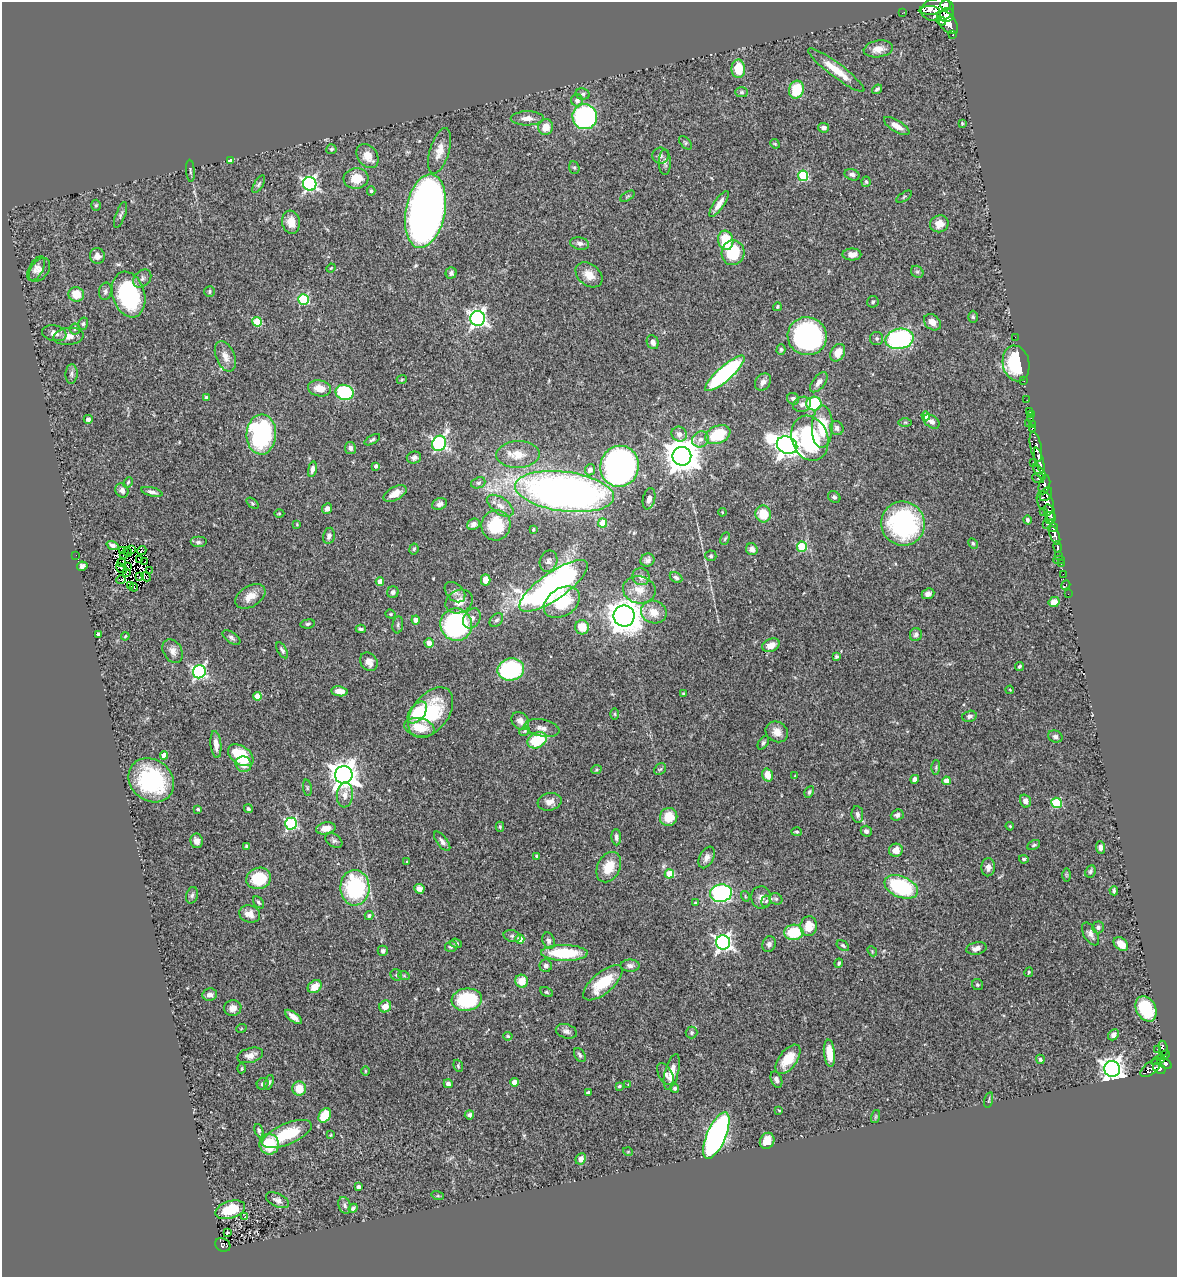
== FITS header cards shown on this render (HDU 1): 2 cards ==
NAXIS1  =                 1175
NAXIS2  =                 1275

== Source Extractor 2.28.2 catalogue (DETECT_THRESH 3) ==
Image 1175 x 1275 px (HDU 1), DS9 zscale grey, 1 PNG px = 1 image px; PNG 1179 x 1279 px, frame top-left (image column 1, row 1275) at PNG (2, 2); each listed source drawn as its Kron ellipse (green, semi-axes under 4 px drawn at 4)
Background 0.587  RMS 0.039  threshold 0.116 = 3 sigma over >= 5 px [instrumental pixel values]
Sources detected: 408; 7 with non-positive FLUX_AUTO (blend fragments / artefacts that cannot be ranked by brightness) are neither listed nor drawn; the other 401 listed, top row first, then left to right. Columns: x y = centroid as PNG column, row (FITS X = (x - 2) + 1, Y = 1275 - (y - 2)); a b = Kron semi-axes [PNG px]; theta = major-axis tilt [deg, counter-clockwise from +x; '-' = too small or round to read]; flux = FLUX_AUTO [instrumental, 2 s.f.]
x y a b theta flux
945 5 5 5 - 480
929 10 10 4 -1 470
937 10 16 11 7 2400
902 13 2 2 - 5.2
947 15 7 6 - 620
941 21 5 3 - 290
948 22 13 7 -52 1300
953 35 3 3 - 52
878 49 15 8 8 27
738 69 9 6 -89 62
836 70 35 7 -37 51
877 89 5 3 - 4.9
796 90 9 7 73 81
742 92 6 5 - 4.9
583 94 7 5 -12 5.7
577 100 6 6 - 10
585 117 12 12 - 380
527 118 16 7 1 20
962 123 3 3 - 2.3
897 126 14 5 -31 22
546 127 8 7 - 32
824 128 5 5 - 8.6
685 143 8 5 -46 4.6
775 144 5 4 - 3.1
331 149 5 5 - 4.3
439 151 23 9 74 32
368 156 13 9 -54 36
660 156 8 8 - 8.5
230 160 4 3 - 3.6
665 162 13 6 90 8.9
574 168 6 5 - 4.1
190 171 11 3 -86 4.4
852 175 8 5 -19 8.4
803 176 5 5 - 140
356 179 12 10 5 48
866 182 5 4 - 3.9
259 184 10 4 59 5.4
310 184 7 6 - 560
371 191 4 4 - 4
627 196 8 3 31 3.6
904 197 9 3 33 3.3
719 204 15 5 54 21
96 205 5 4 - 3.8
425 211 37 19 79 2500
120 215 14 5 69 7
291 222 11 9 -83 31
939 224 9 8 - 23
726 240 10 7 -82 78
580 243 9 6 -12 10
733 253 12 11 - 100
852 254 9 6 1 17
97 256 8 7 - 18
331 268 4 3 - 2.4
36 269 13 7 62 14
40 270 13 8 53 14
917 272 6 5 - 5.7
451 273 6 5 - 6.9
589 275 15 11 -40 30
142 278 10 7 45 10
105 291 9 6 79 7.2
210 292 5 5 - 4.2
76 294 8 7 - 48
129 294 23 16 -74 310
303 299 5 5 - 210
873 302 6 5 - 5.2
777 307 4 4 - 3.5
973 317 6 5 - 4
478 318 7 7 - 930
257 322 5 4 - 100
932 322 9 7 -41 19
83 324 6 4 74 5.5
75 329 5 5 - 4.7
54 333 12 7 -11 14
69 336 15 8 5 20
807 336 19 19 - 510
1015 337 2 2 - 58
877 338 6 6 - 6.9
900 339 14 10 11 370
653 342 7 5 -65 13
781 349 5 4 - 4.9
838 353 9 7 62 34
225 356 16 9 -67 23
1016 363 18 13 -80 180
725 373 25 7 41 400
72 374 10 6 87 7.5
402 379 5 3 - 2.4
1024 381 3 2 - 4.8
763 382 9 7 52 13
819 382 12 6 52 14
320 388 11 8 -11 32
345 392 9 7 -20 190
206 397 3 3 - 4.7
793 399 6 5 - 8.8
1027 400 2 2 - 5
814 403 7 7 - 170
802 404 9 7 25 10
1030 412 3 2 - 3.5
1031 415 3 2 - 4
926 416 4 4 - 30
1031 418 3 2 - 2.1
88 419 4 4 - 11
931 421 9 6 -36 8.8
905 422 7 4 0 3.9
1028 423 3 2 - 20
1032 424 3 2 - 7.5
822 427 21 10 89 87
837 428 7 6 - 10
1032 428 3 2 - 2.9
261 434 20 15 87 360
679 434 8 7 - 15
718 435 13 8 23 110
810 438 23 18 -70 300
700 439 8 7 - 13
372 440 8 4 30 5.2
439 443 8 6 62 590
787 445 10 8 -24 2500
1036 447 15 5 -79 370
350 448 6 5 - 8.8
518 454 22 13 2 48
682 456 9 9 - 5500
414 457 7 6 - 8.4
1039 460 13 3 -74 410
1033 462 2 2 - 15
376 466 4 3 - 7.1
619 466 20 19 - 990
312 469 8 4 80 8.4
590 470 6 5 - 13
1039 472 9 4 -51 180
1038 478 6 5 - 110
128 482 5 3 - 3.3
478 483 7 5 20 6.2
1044 485 9 5 75 300
122 490 7 6 - 11
152 492 11 4 -14 9.5
564 492 50 19 -7 1800
395 493 12 6 28 25
1046 494 8 5 52 200
834 497 6 5 - 5.7
649 499 11 6 78 15
1045 502 12 7 -62 400
252 503 7 3 -37 3.3
440 504 8 5 22 9.4
500 506 15 8 -34 20
327 509 6 5 - 11
722 512 4 3 - 2
1043 512 2 2 - 9.6
1049 512 8 5 -76 610
279 514 5 3 - 2.5
763 514 8 8 - 51
1051 519 6 3 44 330
1027 520 4 4 - 4.6
603 523 4 4 - 65
297 524 3 3 - 2.1
473 524 6 5 - 9.4
903 524 22 21 - 410
1047 524 3 3 - 87
496 525 15 14 - 110
1053 528 5 3 - 270
533 530 3 2 - 3.7
1055 535 10 4 -70 430
329 536 8 5 78 10
725 539 6 4 62 3.7
198 542 8 5 0 7.3
973 543 6 4 -62 3.8
112 545 6 4 -21 5.2
802 547 5 5 - 130
1057 547 6 3 -80 160
414 549 5 4 - 4.1
752 549 6 5 - 12
132 550 3 2 - 3.2
142 550 5 2 - 7.8
122 551 4 2 - 0.35
127 552 4 2 - 2.3
76 555 2 2 - 8.5
124 555 3 2 - 1.1
1059 555 3 3 - 46
711 556 5 5 - 4.3
139 560 3 2 - 0.83
647 560 7 6 - 9.8
1059 560 6 2 0 6
549 561 11 8 70 10
121 562 5 2 - 1.7
145 562 3 3 - 0.83
1061 564 3 2 - 16
82 566 5 4 - 9.1
127 566 2 2 - 0.95
121 568 6 2 -38 3.1
149 571 2 2 - 2.3
127 573 3 2 - 1.2
1063 574 2 2 - 4.4
140 577 2 2 - 3
146 577 5 2 - 2.9
641 577 9 8 - 15
676 577 7 5 -29 6.8
121 580 5 2 - 6.6
486 580 5 5 - 29
380 581 4 4 - 26
1066 585 5 3 - 12
130 586 3 2 - 5.7
553 586 41 13 35 1000
134 587 4 2 - 2.4
639 590 16 13 -11 41
393 592 6 5 - 9.1
455 592 12 8 -45 11
928 594 6 5 - 11
1068 594 3 2 - 2
250 596 16 10 31 32
459 602 14 11 26 31
562 602 20 14 34 100
1054 602 5 5 - 16
654 612 13 11 -20 38
391 614 5 4 - 3.7
624 616 10 10 - 3700
472 618 11 8 57 16
416 620 4 4 - 22
496 620 8 5 48 7.3
308 624 7 4 8 5.3
398 625 8 5 83 6.3
456 625 16 15 - 440
582 627 7 7 - 46
361 629 5 3 - 5.4
98 634 4 3 - 4.7
916 635 6 6 - 8.2
125 636 4 3 - 2.4
231 638 10 5 -36 7.1
429 643 5 4 - 23
771 645 9 6 22 24
282 650 9 4 -60 6.2
173 651 13 9 -58 17
836 657 3 3 - 3.9
369 662 10 8 -52 19
1019 666 5 3 - 4.2
511 669 13 11 12 270
199 672 6 6 - 500
1010 690 4 3 - 2
340 691 8 5 -7 23
683 694 4 3 - 3.3
257 696 4 4 - 45
417 712 12 7 52 88
431 712 28 18 52 170
615 714 6 4 -89 3.7
969 716 7 5 14 8
520 721 9 8 - 16
419 727 15 9 -11 57
542 728 18 8 -12 19
525 731 6 4 28 3.6
777 732 11 10 - 22
1055 737 7 6 - 8
537 740 10 7 26 110
763 743 7 4 55 5.2
216 744 13 5 -84 19
164 755 4 4 - 25
241 755 14 9 -35 110
243 764 8 7 - 27
936 767 7 3 89 4
660 769 6 5 - 4.1
596 770 5 3 - 3
344 775 9 9 - 3100
768 775 6 5 - 31
795 776 4 3 - 2.6
915 779 4 4 - 9.9
151 780 24 20 -40 240
946 781 4 4 - 22
307 788 8 4 -82 3.5
809 792 6 4 62 5
345 795 12 8 84 21
1025 801 6 5 - 11
550 802 12 8 10 18
1057 803 5 5 - 150
198 809 3 3 - 4.2
248 809 5 4 - 4.9
857 814 8 5 -83 8.5
897 815 6 5 - 7.1
669 817 9 8 - 49
291 824 6 6 - 310
1010 826 4 3 - 2.7
500 827 5 4 - 3.7
326 828 10 6 12 25
866 831 5 5 - 9.3
797 832 5 4 - 3.9
616 837 8 5 -86 7.4
196 841 7 6 - 15
334 841 9 6 -33 7.1
442 841 11 5 -52 9.6
1034 845 7 4 28 4.6
247 846 4 3 - 6.7
1100 848 6 4 -88 9.7
896 850 7 6 - 24
537 856 4 3 - 5.8
707 857 11 7 62 13
1024 859 5 4 - 5.5
407 862 4 3 - 2.3
609 867 16 11 64 55
988 867 9 6 87 14
1090 871 6 5 - 6.4
669 874 4 4 - 83
1066 875 7 4 -90 3.1
259 878 13 10 17 99
901 887 17 10 -22 230
355 888 18 14 -88 240
419 889 5 4 - 12
1114 891 5 3 - 4.3
721 893 11 9 9 430
192 895 8 5 74 6.7
745 896 5 3 - 2.6
761 897 11 10 - 15
776 899 7 5 -26 5.8
766 901 5 5 - 4.7
259 902 7 4 -50 4.5
695 903 3 3 - 2.7
250 914 10 8 -17 23
369 916 5 4 - 4.7
809 926 10 8 84 42
1098 927 6 6 - 6.2
794 932 9 7 5 98
1090 934 13 6 -60 12
512 936 8 6 -15 6.2
520 939 5 4 - 22
549 941 8 6 -72 8.4
723 942 7 7 - 880
456 943 6 4 -20 4.5
769 944 8 6 69 8.4
1121 944 8 5 -41 30
451 946 6 5 - 7.2
843 946 7 4 -32 5.4
976 948 10 6 12 14
383 951 5 5 - 7.2
872 951 5 4 - 3.2
564 953 23 8 -1 140
839 963 4 3 - 4.8
546 966 6 6 - 9
630 966 9 6 0 9.7
1029 972 5 3 - 3
396 975 6 5 - 4.4
404 976 6 3 -19 2.7
522 981 6 6 - 37
603 983 24 10 40 84
977 985 5 5 - 4.9
315 987 7 6 - 29
546 992 7 4 -27 4.1
210 995 7 6 - 13
467 1000 15 11 7 170
385 1006 6 5 - 23
233 1008 9 8 - 17
1146 1009 13 9 -62 150
293 1017 10 4 -38 18
241 1029 5 3 - 2.4
566 1031 11 7 -17 11
691 1033 6 6 - 4.9
1113 1035 6 5 - 12
508 1036 4 4 - 3.4
1163 1048 8 3 -77 76
1157 1049 4 2 - 7.2
829 1053 14 5 -83 46
250 1055 13 7 15 18
580 1055 7 5 -57 6.8
1164 1055 6 3 26 91
788 1059 17 9 53 62
1040 1059 5 4 - 4.7
1158 1060 7 2 20 120
1164 1063 8 4 -30 310
458 1066 6 4 -70 3.5
242 1068 5 3 - 2.8
1151 1068 12 6 40 260
1159 1068 7 5 -36 290
1112 1069 8 7 - 1900
365 1071 5 3 - 2.5
672 1072 18 7 74 32
665 1074 12 7 -61 12
776 1080 8 5 -69 8.3
269 1082 7 4 71 4.6
514 1082 4 4 - 28
263 1084 6 5 - 6.3
448 1084 4 4 - 12
628 1084 4 4 - 2
619 1086 4 4 - 4.9
675 1088 4 4 - 4.5
299 1089 7 7 - 44
588 1092 4 3 - 6.2
989 1100 8 3 77 2.7
779 1110 4 2 - 2.1
325 1115 8 5 59 92
469 1115 4 4 - 7.9
875 1117 7 3 71 2.6
259 1131 7 4 -70 5.4
287 1134 26 10 23 120
331 1135 3 2 - 2.3
716 1135 25 9 67 1000
767 1141 8 7 - 33
269 1144 10 9 - 89
628 1152 5 3 - 2
581 1159 6 5 - 16
358 1187 4 4 - 11
438 1196 6 4 -18 2.9
277 1200 12 6 -25 11
345 1205 8 6 -71 7.2
353 1208 5 4 - 6.1
230 1210 15 8 17 76
245 1217 3 3 - 15
227 1232 3 2 - 2.1
223 1245 8 6 -28 110
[7 non-positive-flux detections neither listed nor drawn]